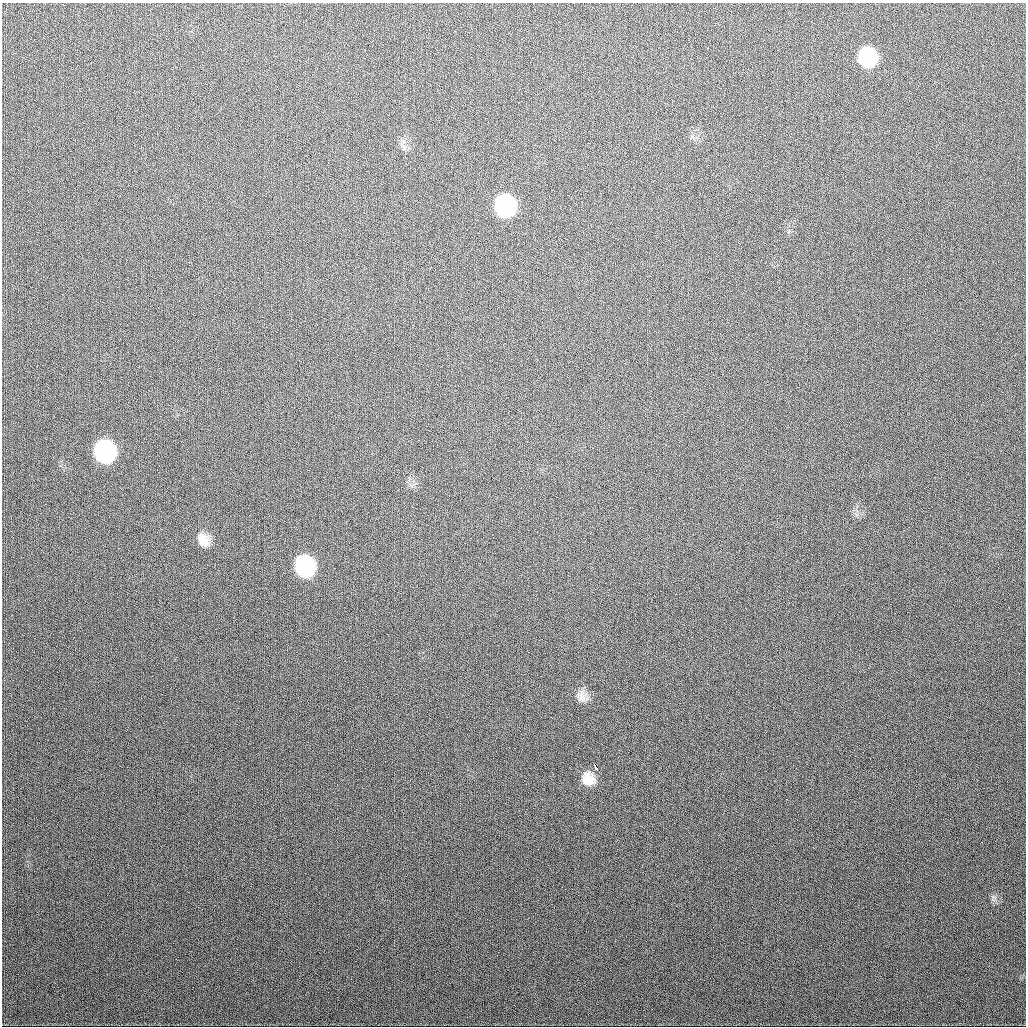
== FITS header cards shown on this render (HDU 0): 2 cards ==
NAXIS1  =                 1024
NAXIS2  =                 1024

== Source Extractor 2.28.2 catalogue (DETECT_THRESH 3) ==
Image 1024 x 1024 px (HDU 0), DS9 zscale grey, 1 PNG px = 1 image px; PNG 1028 x 1028 px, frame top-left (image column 1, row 1024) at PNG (2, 3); no overlay
Background 339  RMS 13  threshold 37.6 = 3 sigma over >= 5 px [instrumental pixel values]
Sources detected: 9; all 9 listed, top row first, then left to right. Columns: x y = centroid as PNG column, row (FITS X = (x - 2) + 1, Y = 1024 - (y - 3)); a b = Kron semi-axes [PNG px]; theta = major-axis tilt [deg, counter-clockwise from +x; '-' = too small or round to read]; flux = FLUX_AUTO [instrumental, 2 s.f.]
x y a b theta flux
867 58 17 15 -83 54000
404 148 9 6 -76 3400
505 206 17 15 -76 110000
105 452 16 15 - 150000
203 540 16 12 -57 11000
305 566 16 14 -66 100000
582 697 16 12 -56 7900
595 766 5 3 - 20000
588 779 15 13 -66 13000